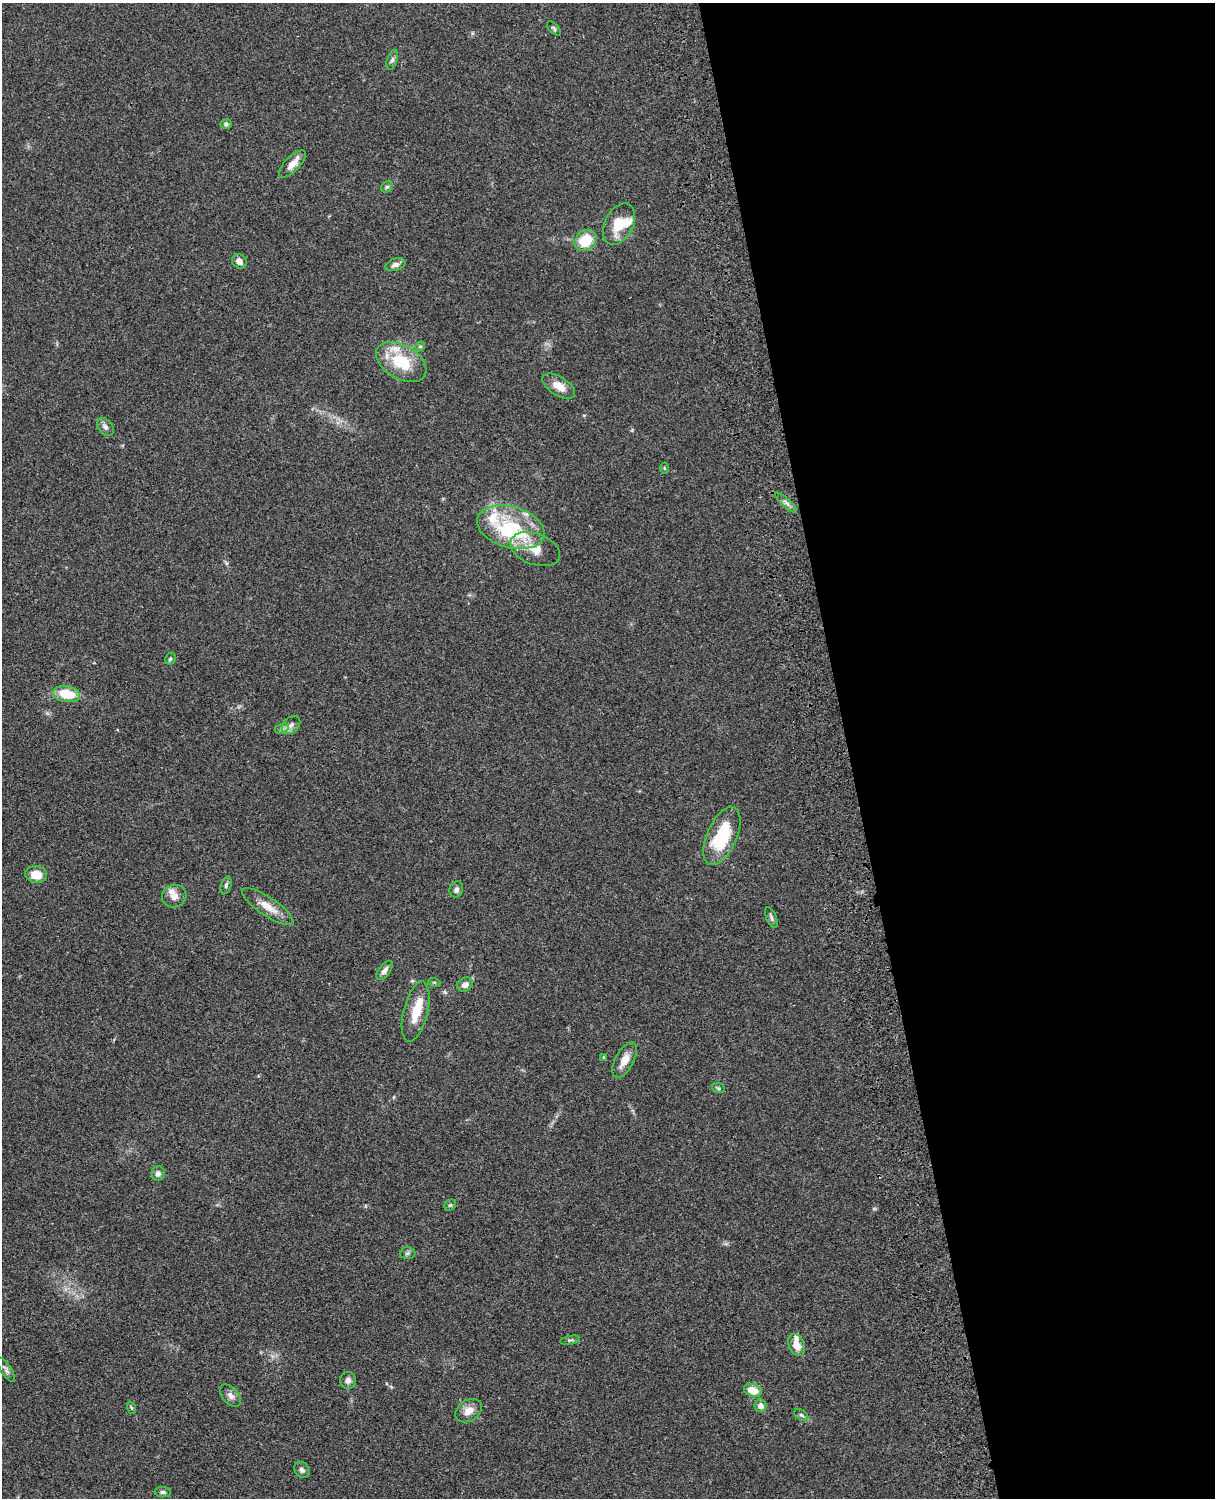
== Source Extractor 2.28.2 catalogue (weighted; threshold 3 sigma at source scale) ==
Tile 8 of 4 x 3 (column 4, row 2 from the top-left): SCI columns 3760-4972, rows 1775-3270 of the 5091 x 4931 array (HDU 1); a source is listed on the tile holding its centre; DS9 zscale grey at full resolution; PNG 1217 x 1500 px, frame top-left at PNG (2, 3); each listed source drawn as its Kron ellipse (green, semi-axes under 4 px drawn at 4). Shown black and unused: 30% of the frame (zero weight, under 3 of 4 exposures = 6% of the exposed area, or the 3 px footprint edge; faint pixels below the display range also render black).
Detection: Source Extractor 2.28.2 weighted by HDU 2 'WHT'; one run over the whole footprint, this tile lists its part. Background 0.0755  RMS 0.0058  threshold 0.026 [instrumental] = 3 sigma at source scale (4.5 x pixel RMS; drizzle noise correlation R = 1.50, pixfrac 1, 0.05/0.05 arcsec/px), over >= 5 px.
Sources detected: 58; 2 inside a brighter object's white glare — neither listed nor drawn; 6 inside a brighter listed object's ellipse — not listed separately; the other 50 listed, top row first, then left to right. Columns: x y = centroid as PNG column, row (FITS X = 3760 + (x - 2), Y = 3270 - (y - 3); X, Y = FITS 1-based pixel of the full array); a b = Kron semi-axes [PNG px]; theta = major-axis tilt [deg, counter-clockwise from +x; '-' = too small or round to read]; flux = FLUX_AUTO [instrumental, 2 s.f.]
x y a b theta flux
554 28 9 4 -46 0.96
392 60 10 5 71 1.6
226 124 5 5 - 1.2
292 164 17 7 45 5.5
387 187 6 5 - 0.91
619 224 22 14 63 14
586 240 12 10 39 16
239 261 8 6 -41 2.9
395 265 10 6 18 2.1
420 346 5 4 - 0.86
401 362 27 16 -31 24
559 386 18 9 -32 6.9
105 427 10 7 -50 2.2
664 468 5 3 - 0.58
786 502 14 3 -42 1.8
511 527 34 20 -16 31
535 549 26 15 -21 10
170 659 6 5 - 0.99
67 694 13 8 -8 16
291 725 10 7 44 2.8
282 728 7 4 19 1.4
722 836 31 15 66 30
36 874 11 8 -7 8.5
226 885 9 5 75 1.3
456 889 8 7 - 1.9
174 896 12 11 - 4.1
268 907 30 9 -34 8.3
771 918 11 5 -68 1.6
384 970 11 5 54 2.4
434 982 6 4 -18 0.69
465 984 8 6 26 3.1
416 1012 31 12 76 12
604 1057 3 3 - 0.56
625 1060 19 9 62 6.5
719 1088 6 5 - 0.87
158 1174 7 6 - 2.3
450 1205 6 5 - 0.87
407 1253 8 6 2 1.2
570 1340 10 3 10 0.92
797 1345 11 8 -65 5.8
6 1370 14 5 -56 1.8
348 1380 8 8 - 2.2
753 1390 9 6 -21 9.3
230 1396 13 8 -48 2.9
761 1406 6 6 - 3
131 1408 6 4 -71 0.78
469 1411 14 10 33 5.3
801 1415 8 5 -36 1.2
302 1470 8 7 - 1.8
163 1492 8 5 -1 1.3